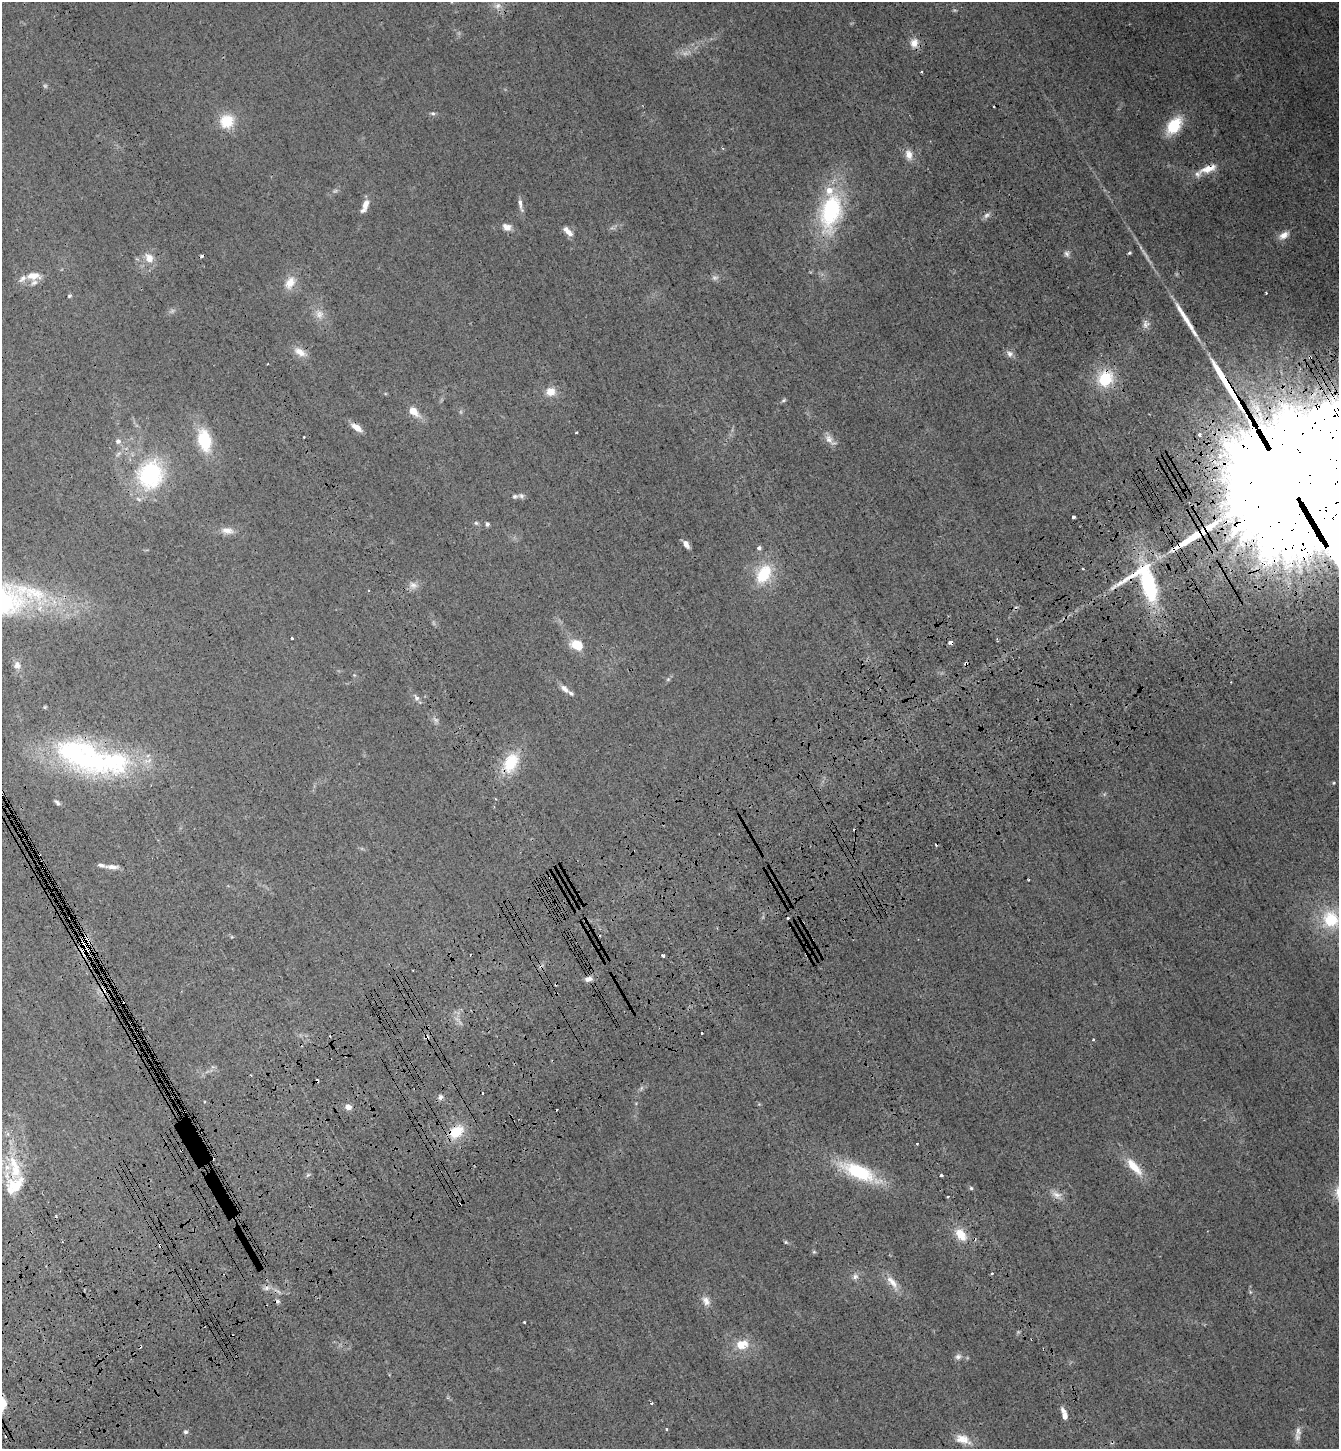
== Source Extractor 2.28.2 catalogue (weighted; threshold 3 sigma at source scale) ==
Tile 7 of 4 x 4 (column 3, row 2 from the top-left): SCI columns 3038-4374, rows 3000-4446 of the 5941 x 5997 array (HDU 1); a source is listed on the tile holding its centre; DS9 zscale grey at full resolution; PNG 1341 x 1451 px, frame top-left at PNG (2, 2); no overlay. Shown black and unused: <1% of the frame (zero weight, under 3 of 4 exposures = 6% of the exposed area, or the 3 px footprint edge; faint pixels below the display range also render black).
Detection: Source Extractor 2.28.2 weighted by HDU 2 'WHT'; one run over the whole footprint, this tile lists its part. Background 0.013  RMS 0.0031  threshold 0.0137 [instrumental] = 3 sigma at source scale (4.5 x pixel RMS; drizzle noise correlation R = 1.50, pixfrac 1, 0.05/0.05 arcsec/px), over >= 5 px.
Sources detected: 139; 5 too faint to see at this stretch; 23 cosmic-ray / hot-pixel residue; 2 long thin detections or spike segments (spike, bleed or trail) — not listed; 11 inside a brighter listed object's ellipse — not listed separately; the other 98 listed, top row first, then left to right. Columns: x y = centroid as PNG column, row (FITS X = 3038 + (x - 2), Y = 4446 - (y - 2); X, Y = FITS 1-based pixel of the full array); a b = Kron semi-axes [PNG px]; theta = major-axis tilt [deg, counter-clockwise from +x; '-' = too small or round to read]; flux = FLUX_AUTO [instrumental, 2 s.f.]
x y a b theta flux
497 6 11 9 12 1.9
914 43 13 11 75 2.6
921 72 3 2 - 0.4
433 113 7 5 -38 0.57
227 121 15 14 - 7.9
1174 126 18 11 53 12
909 155 15 9 -80 2.5
1208 169 25 9 18 4.4
520 203 14 5 -81 1.4
365 206 15 6 68 2.8
831 211 47 24 78 32
986 215 9 6 39 1.1
507 227 11 8 -22 2.1
568 231 15 6 -48 2.1
1284 235 14 8 31 2.2
1129 253 4 3 - 0.42
1067 254 8 7 - 0.9
149 258 14 11 -55 2.9
33 276 16 9 -1 3.6
715 278 9 7 5 0.89
290 283 17 11 58 3.9
1266 293 3 3 - 0.36
69 296 6 4 17 0.39
1145 324 11 5 -78 1.1
300 352 18 9 -29 2.9
1010 354 9 8 - 1.3
1310 357 3 3 - 0.85
1105 379 19 16 59 11
550 392 9 9 - 3.8
783 400 7 4 21 0.46
413 411 11 7 -44 4.1
356 427 13 6 -35 2.7
576 432 3 2 - 0.34
1200 434 3 3 - 4.2
829 439 14 8 -62 2.1
204 440 23 13 -77 13
118 441 8 7 - 1.1
1219 456 7 5 -58 1.6
150 474 30 26 73 32
1284 475 56 36 -62 32000
521 496 9 6 -1 0.88
1074 517 3 3 - 1.1
476 523 5 5 - 0.52
487 524 5 5 - 0.73
227 531 18 8 -6 2.4
686 544 10 5 -57 1.6
759 548 5 4 - 0.82
1083 569 3 2 - 0.27
764 574 21 14 59 12
1146 583 44 31 -46 38
413 585 12 8 -22 1.7
368 590 3 2 - 0.39
292 638 3 3 - 0.56
951 642 4 3 - 3.4
577 645 15 11 -25 5.8
966 664 4 4 - 0.77
17 665 10 8 -71 1.8
668 679 6 5 - 0.48
564 688 13 7 -42 1.7
416 698 10 6 -53 1.1
435 720 9 3 -45 0.68
90 758 93 32 -16 73
511 762 25 16 62 11
1333 783 4 4 - 0.31
57 802 9 5 -39 0.72
112 867 17 6 -4 1.7
1331 919 24 21 -38 14
663 956 4 3 - 0.78
588 979 10 6 10 1.5
1093 1040 3 2 - 0.38
641 1088 7 4 71 0.52
440 1097 7 6 - 0.91
348 1107 6 5 - 2
456 1132 17 12 35 8.1
1134 1167 26 10 -48 6.5
15 1168 38 13 -78 12
858 1172 39 15 -23 20
308 1175 7 5 31 0.5
941 1175 3 3 - 0.72
971 1188 5 5 - 0.46
1057 1195 15 9 -18 2.1
961 1235 16 10 -52 5.1
786 1242 5 4 - 0.39
814 1252 6 4 -42 0.4
855 1276 8 7 - 1.1
892 1282 21 9 -47 3.3
267 1288 8 6 22 1.1
706 1301 14 9 -58 2.1
524 1322 3 2 - 0.29
741 1345 14 11 15 5.2
958 1357 8 7 - 1.1
2 1402 15 8 -69 3.3
651 1403 4 3 - 0.34
1064 1416 6 5 - 1.9
666 1429 4 2 - 0.26
1298 1431 14 7 -87 1.8
185 1432 5 5 - 0.6
963 1439 21 11 -20 3.9
Overlapping masked pixels (flux is a lower limit): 11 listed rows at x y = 1208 169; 300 352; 1310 357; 1105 379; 150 474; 1284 475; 1146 583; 951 642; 966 664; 90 758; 456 1132
Isophote crosses this tile's border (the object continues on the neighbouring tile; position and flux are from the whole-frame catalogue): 3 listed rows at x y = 1284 475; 1331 919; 2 1402